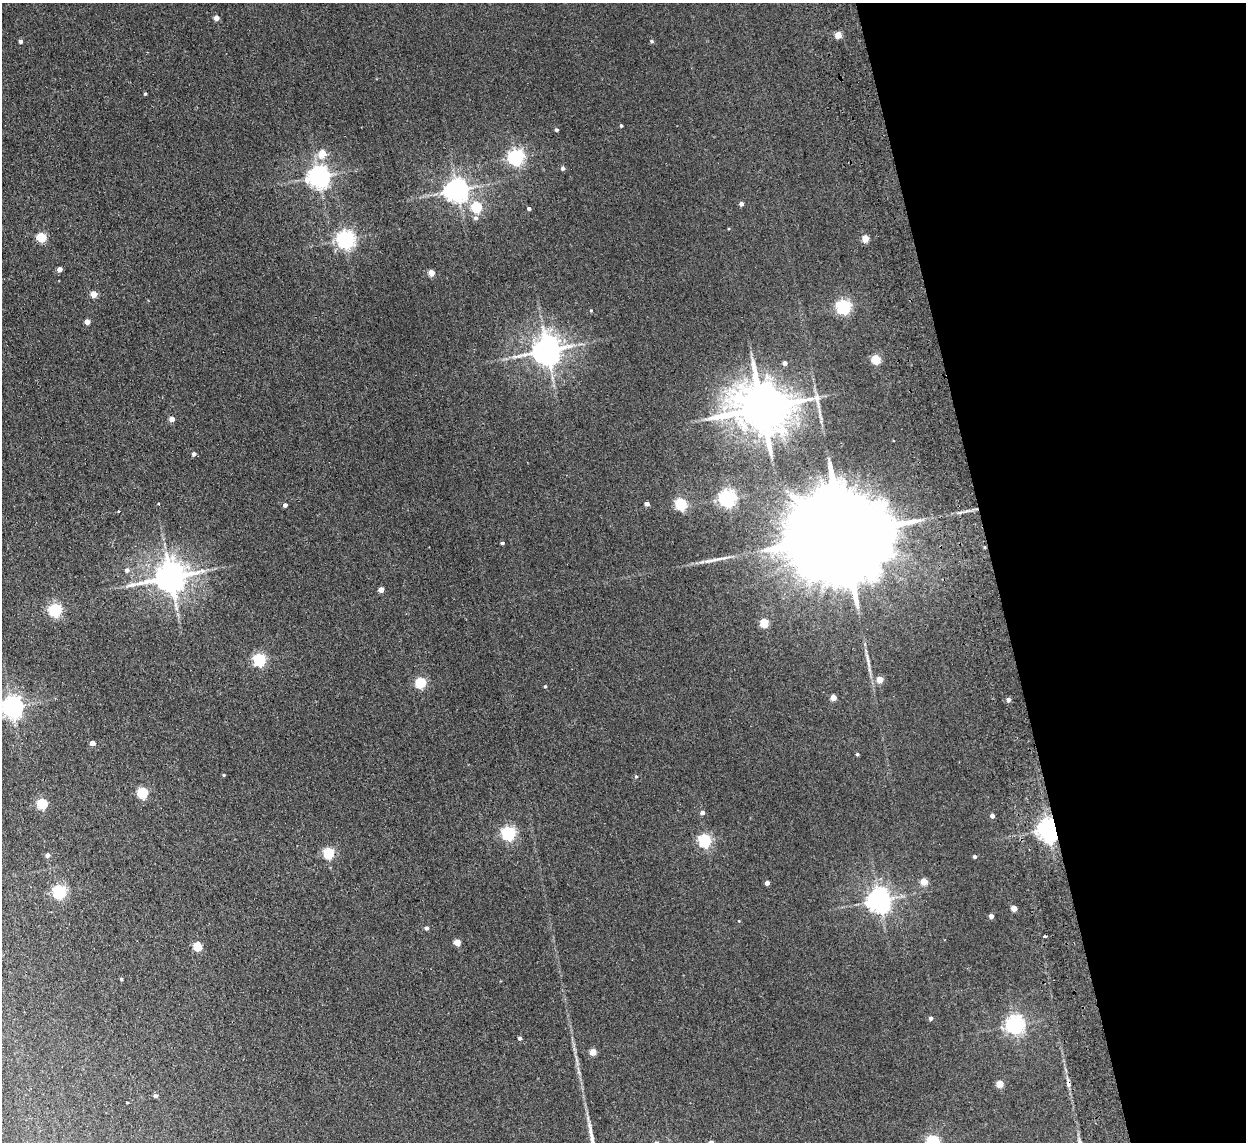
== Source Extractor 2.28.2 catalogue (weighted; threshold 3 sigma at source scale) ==
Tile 12 of 4 x 4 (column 4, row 3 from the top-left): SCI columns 3787-5030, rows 1294-2433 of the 5083 x 4981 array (HDU 1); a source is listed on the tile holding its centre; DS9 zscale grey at full resolution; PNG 1248 x 1144 px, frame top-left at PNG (2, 3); no overlay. Shown black and unused: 20% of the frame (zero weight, under 2 of 3 exposures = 3% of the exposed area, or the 3 px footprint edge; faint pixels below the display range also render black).
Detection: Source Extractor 2.28.2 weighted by HDU 2 'WHT'; one run over the whole footprint, this tile lists its part. Background 0.0671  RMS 0.0097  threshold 0.0438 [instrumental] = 3 sigma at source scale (4.5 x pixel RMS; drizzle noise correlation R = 1.50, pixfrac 1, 0.05/0.05 arcsec/px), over >= 5 px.
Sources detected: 86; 1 inside a brighter object's white glare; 2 cosmic-ray / hot-pixel residue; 1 long thin detection or spike segment (spike, bleed or trail) — not listed; the other 82 listed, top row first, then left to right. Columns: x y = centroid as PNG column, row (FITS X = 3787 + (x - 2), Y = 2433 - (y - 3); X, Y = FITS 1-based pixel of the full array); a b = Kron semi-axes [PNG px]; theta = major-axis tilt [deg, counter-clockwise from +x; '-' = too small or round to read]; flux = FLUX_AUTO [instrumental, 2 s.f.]
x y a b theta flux
216 18 4 4 - 7.4
838 35 4 4 - 15
21 41 4 4 - 2.5
652 41 5 4 - 1.5
145 94 4 3 - 1.1
621 126 4 3 - 1.2
556 130 4 4 - 1.7
322 153 5 5 - 18
516 157 6 6 - 290
563 168 5 4 - 2.1
319 177 7 7 - 650
457 190 7 7 - 790
741 204 4 4 - 3.2
476 207 5 5 - 76
529 208 4 3 - 2.5
476 218 6 6 - 2.8
41 237 5 5 - 48
865 238 4 4 - 20
345 239 6 6 - 400
59 269 4 4 - 6.2
431 273 4 4 - 14
94 294 4 4 - 15
843 306 6 5 - 230
591 310 4 3 - 0.82
87 322 4 4 - 7.4
547 350 8 8 - 1500
876 359 5 5 - 45
785 363 5 4 - 3.1
762 408 16 13 2 5300
172 419 4 4 - 8.3
194 454 4 4 - 2.9
727 498 6 6 - 360
647 504 4 4 - 3.8
681 504 5 5 - 98
285 505 4 4 - 3.6
118 511 3 2 - 1
845 534 47 19 8 41000
502 543 4 3 - 1.5
127 570 6 6 - 2.9
170 577 10 8 12 1800
381 590 4 4 - 8.8
55 610 5 5 - 140
764 623 5 5 - 36
259 660 5 5 - 140
879 680 4 4 - 17
420 683 5 5 - 73
545 686 3 3 - 1.1
833 697 4 4 - 14
1008 700 4 4 - 3.3
12 707 7 7 - 640
92 743 4 4 - 7.2
857 754 4 4 - 1.2
224 775 4 4 - 0.86
636 776 5 4 - 1.1
142 793 5 5 - 71
42 803 5 5 - 69
702 813 4 4 - 3.8
992 816 4 4 - 4.1
1048 829 6 6 - 660
508 833 6 5 - 200
705 840 5 5 - 150
328 853 5 5 - 81
47 855 4 4 - 4
975 856 4 4 - 1.8
924 881 4 4 - 19
767 883 4 4 - 3.8
59 891 5 5 - 170
879 900 7 7 - 830
1014 908 4 4 - 11
991 916 4 4 - 4.8
739 921 3 3 - 0.57
426 928 4 4 - 2.4
457 942 4 4 - 13
197 946 5 5 - 37
121 979 4 3 - 1.2
930 1018 5 4 - 2.3
1014 1025 6 6 - 450
520 1038 4 4 - 2.3
593 1052 4 4 - 16
1000 1084 4 4 - 19
155 1096 4 4 - 2.3
933 1141 5 5 - 150
Overlapping masked pixels (flux is a lower limit): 2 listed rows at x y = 845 534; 1048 829
Isophote crosses this tile's border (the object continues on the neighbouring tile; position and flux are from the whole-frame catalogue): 2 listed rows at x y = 12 707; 933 1141